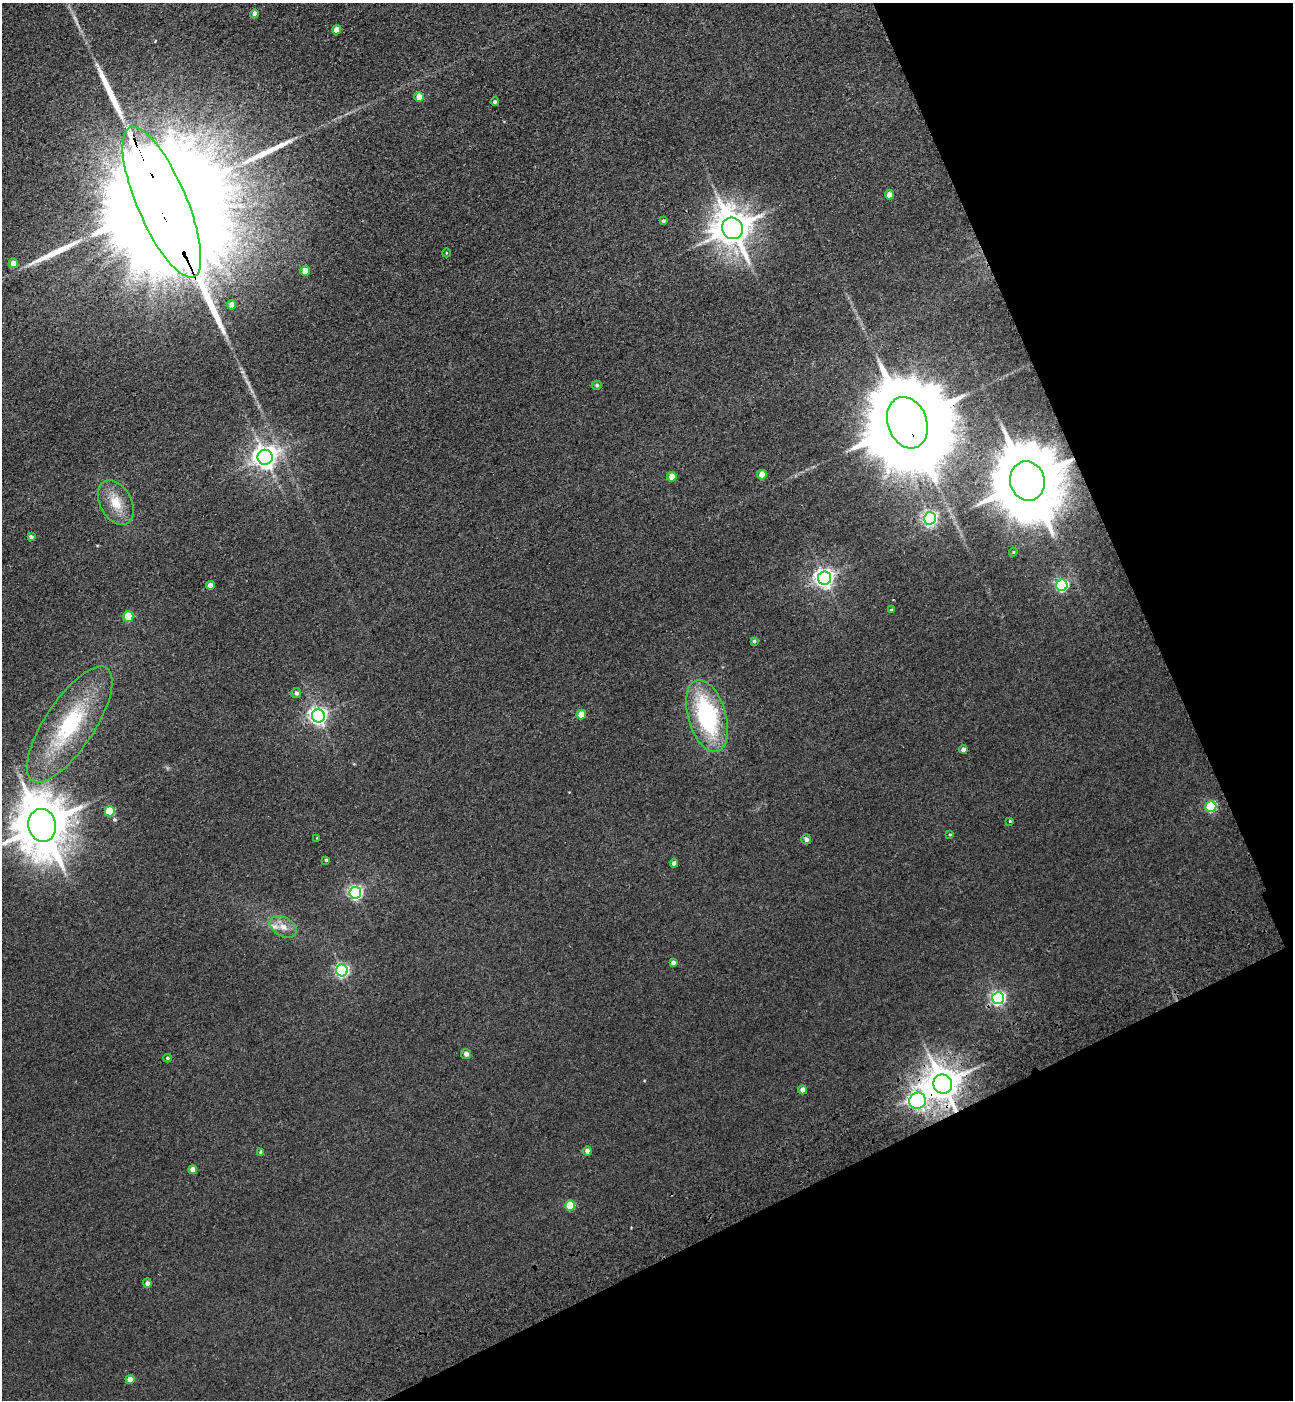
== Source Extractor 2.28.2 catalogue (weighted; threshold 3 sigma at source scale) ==
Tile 12 of 4 x 4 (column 4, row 3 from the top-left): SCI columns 4220-5510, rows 1510-2907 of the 5727 x 5814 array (HDU 1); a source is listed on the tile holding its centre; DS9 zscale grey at full resolution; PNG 1295 x 1402 px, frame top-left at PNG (2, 3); each listed source drawn as its Kron ellipse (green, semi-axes under 4 px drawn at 4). Shown black and unused: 23% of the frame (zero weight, under 3 of 4 exposures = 6% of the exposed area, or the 3 px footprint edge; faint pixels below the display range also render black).
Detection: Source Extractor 2.28.2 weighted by HDU 2 'WHT'; one run over the whole footprint, this tile lists its part. Background 0.0395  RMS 0.0066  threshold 0.0299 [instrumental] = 3 sigma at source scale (4.5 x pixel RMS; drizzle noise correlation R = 1.50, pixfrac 1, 0.05/0.05 arcsec/px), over >= 5 px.
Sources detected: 63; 3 long thin detections or spike segments (spike, bleed or trail) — neither listed nor drawn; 1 inside a brighter listed object's ellipse — not listed separately; the other 59 listed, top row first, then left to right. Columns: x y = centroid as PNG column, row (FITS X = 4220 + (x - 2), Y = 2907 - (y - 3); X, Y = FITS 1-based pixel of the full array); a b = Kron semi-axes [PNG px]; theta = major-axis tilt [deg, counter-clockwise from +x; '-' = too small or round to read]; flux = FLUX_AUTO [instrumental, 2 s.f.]
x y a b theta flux
254 14 4 4 - 2.7
337 30 4 4 - 6.2
419 97 5 4 - 9.3
495 102 4 3 - 1.4
890 195 4 4 - 5.6
162 202 81 24 -67 79000
663 221 4 3 - 1.2
732 228 11 10 - 1700
446 253 4 3 - 0.52
13 263 5 4 - 6.4
305 271 5 4 - 9.2
231 305 5 4 - 4
597 385 5 4 - 1.2
907 423 26 19 -70 17000
265 457 7 7 - 600
762 475 5 4 - 9
672 477 5 4 - 9.5
1027 481 20 17 -76 6500
116 503 24 15 -62 15
930 518 6 6 - 170
31 537 4 4 - 2
1013 552 4 4 - 0.64
824 578 6 6 - 350
210 585 4 4 - 4.3
1062 585 6 5 - 100
891 610 4 3 - 0.63
128 617 5 5 - 25
754 641 4 4 - 0.95
296 693 5 5 - 1.8
581 715 5 4 - 9.2
318 716 6 6 - 290
707 716 37 19 -73 84
70 724 67 24 56 67
963 749 4 4 - 2.5
1211 806 5 5 - 59
110 811 5 5 - 30
1010 821 4 3 - 0.67
42 825 16 14 -79 3600
950 835 4 3 - 0.7
317 838 3 3 - 0.41
806 839 5 4 - 2.2
326 860 3 3 - 1
674 863 4 4 - 2.8
355 893 6 6 - 150
283 927 14 9 -28 6.3
673 963 4 4 - 2.4
342 970 6 6 - 150
998 998 6 6 - 170
466 1054 5 5 - 2.9
168 1058 4 3 - 0.93
943 1084 9 9 - 1500
802 1090 4 4 - 3.8
917 1101 8 8 - 250
587 1151 4 4 - 2.9
261 1152 4 4 - 1.9
193 1170 4 4 - 4.8
570 1206 5 5 - 21
147 1283 4 4 - 2.2
130 1379 4 4 - 5.9
Overlapping masked pixels (flux is a lower limit): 5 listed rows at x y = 162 202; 907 423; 1027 481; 943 1084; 917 1101
Isophote crosses this tile's border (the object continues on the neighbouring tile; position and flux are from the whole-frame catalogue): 1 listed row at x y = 42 825